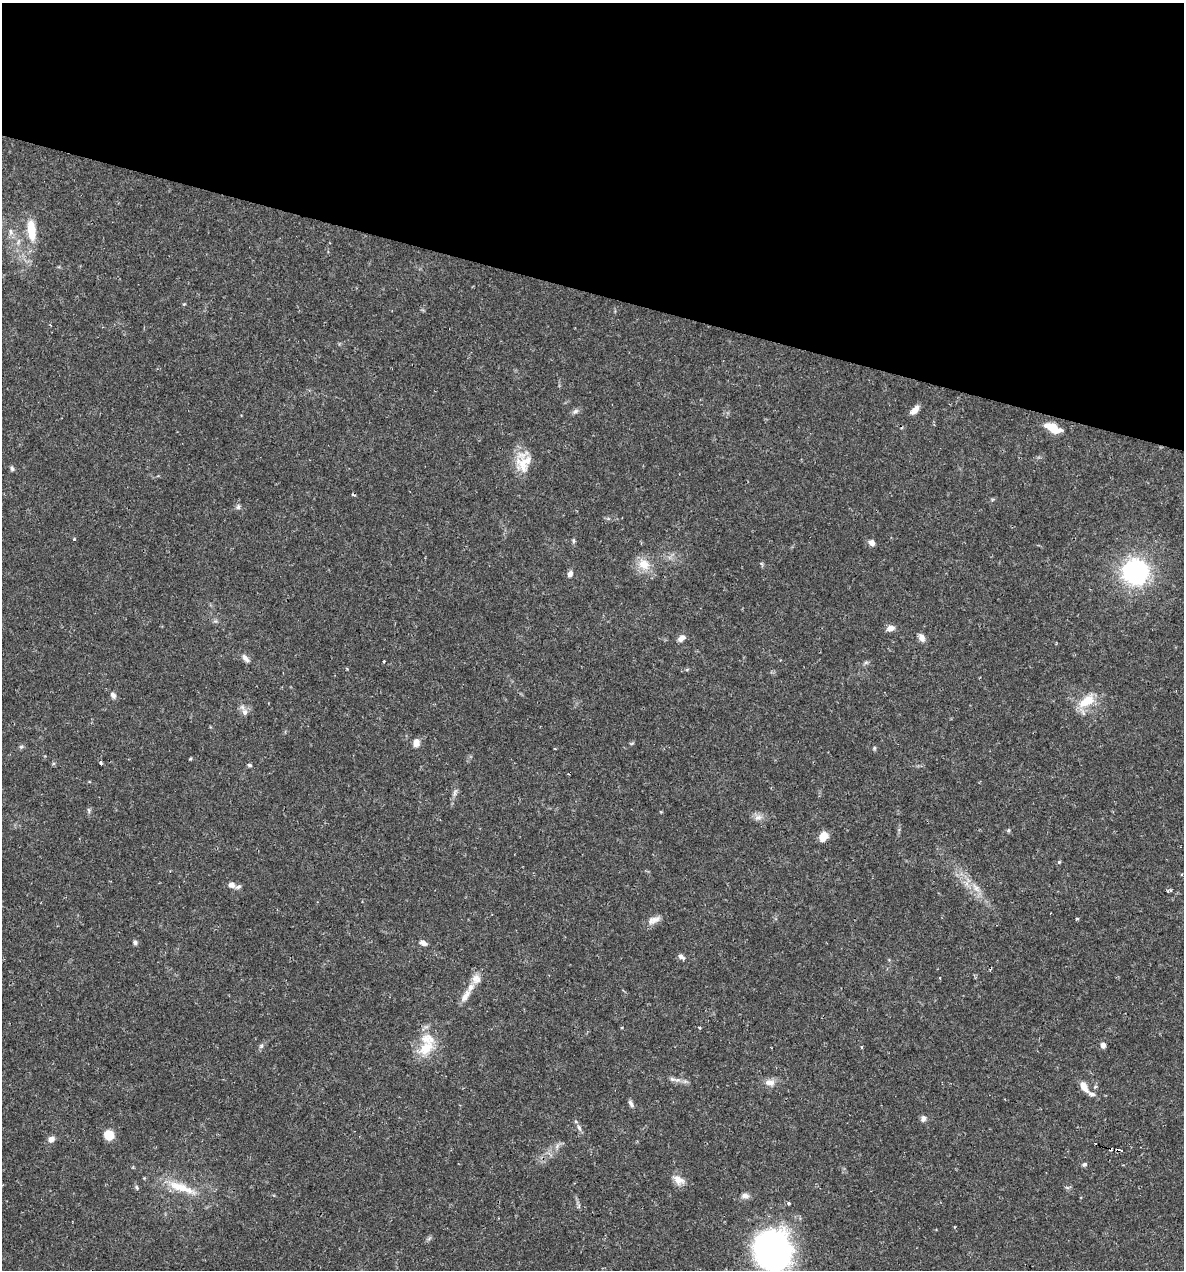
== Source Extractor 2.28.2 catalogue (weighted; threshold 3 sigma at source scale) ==
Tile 2 of 4 x 4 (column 2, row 1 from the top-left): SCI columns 1428-2609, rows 3804-5071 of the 5092 x 5073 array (HDU 1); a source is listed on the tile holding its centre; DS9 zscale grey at full resolution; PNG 1186 x 1272 px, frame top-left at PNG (2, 3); no overlay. Shown black and unused: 23% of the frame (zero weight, under 2 of 3 exposures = <1% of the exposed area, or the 3 px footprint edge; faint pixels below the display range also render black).
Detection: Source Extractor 2.28.2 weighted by HDU 2 'WHT'; one run over the whole footprint, this tile lists its part. Background 0.0426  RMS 0.0032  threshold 0.0144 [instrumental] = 3 sigma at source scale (4.5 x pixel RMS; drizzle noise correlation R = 1.50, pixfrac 1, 0.05/0.05 arcsec/px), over >= 5 px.
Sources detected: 72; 3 cosmic-ray / hot-pixel residue — not listed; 6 inside a brighter listed object's ellipse — not listed separately; the other 63 listed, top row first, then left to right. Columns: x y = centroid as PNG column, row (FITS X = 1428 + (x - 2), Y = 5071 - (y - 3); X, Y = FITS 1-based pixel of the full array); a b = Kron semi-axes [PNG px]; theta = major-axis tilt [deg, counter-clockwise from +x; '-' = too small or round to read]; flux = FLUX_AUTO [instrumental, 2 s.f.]
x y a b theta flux
31 230 22 9 -84 8.4
11 232 9 5 -83 1.1
914 410 12 6 46 2.3
575 411 10 6 36 0.93
1052 428 18 8 -26 5.9
528 460 31 24 -82 6.3
12 468 6 5 - 0.64
238 507 7 5 -89 0.74
74 539 4 4 - 0.33
573 541 7 4 -84 0.53
872 543 7 6 - 1.7
644 564 17 14 -39 5
1135 572 15 15 - 62
570 574 8 6 70 1.3
891 628 8 6 9 2.2
681 638 9 6 39 1.9
922 638 10 7 -61 1.7
245 658 13 6 -50 1.4
384 661 3 2 - 0.4
866 662 7 4 19 0.54
113 695 8 6 -62 1.2
1087 701 26 13 33 7
244 712 10 8 -77 1.6
416 743 9 7 80 2.2
21 747 6 5 - 0.54
874 748 5 5 - 0.44
190 759 5 3 - 0.32
101 763 4 3 - 0.49
250 765 6 4 -5 0.53
455 793 11 4 71 1
89 810 8 4 -81 0.56
758 817 11 8 22 1.7
1008 830 5 5 - 0.44
823 836 10 8 57 3.6
1059 862 5 5 - 0.4
231 885 8 6 -13 1.5
976 888 16 6 -56 2.6
1077 919 5 3 - 0.31
654 920 17 8 27 2.2
135 942 6 6 - 0.76
423 943 9 5 -25 1.3
681 956 7 5 -34 1.2
465 996 21 8 58 2.9
700 1028 3 3 - 0.52
1103 1045 7 6 - 1.2
261 1046 6 5 - 0.69
426 1048 25 15 41 7.3
677 1080 9 4 1 1.1
770 1083 14 9 -6 2.3
1084 1086 14 7 -60 3.1
631 1104 10 4 -64 1
923 1118 8 7 - 1.2
579 1128 9 5 -63 0.96
109 1135 9 8 - 5.9
51 1139 8 8 - 1.5
557 1146 7 5 48 0.89
1084 1164 6 5 - 0.63
678 1180 14 10 -31 2.9
136 1187 6 5 - 0.56
181 1188 46 11 -20 8.9
745 1196 10 7 -8 1.4
788 1203 4 4 - 0.52
773 1250 44 42 -63 74
Isophote crosses this tile's border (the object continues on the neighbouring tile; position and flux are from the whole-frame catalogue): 1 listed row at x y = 773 1250